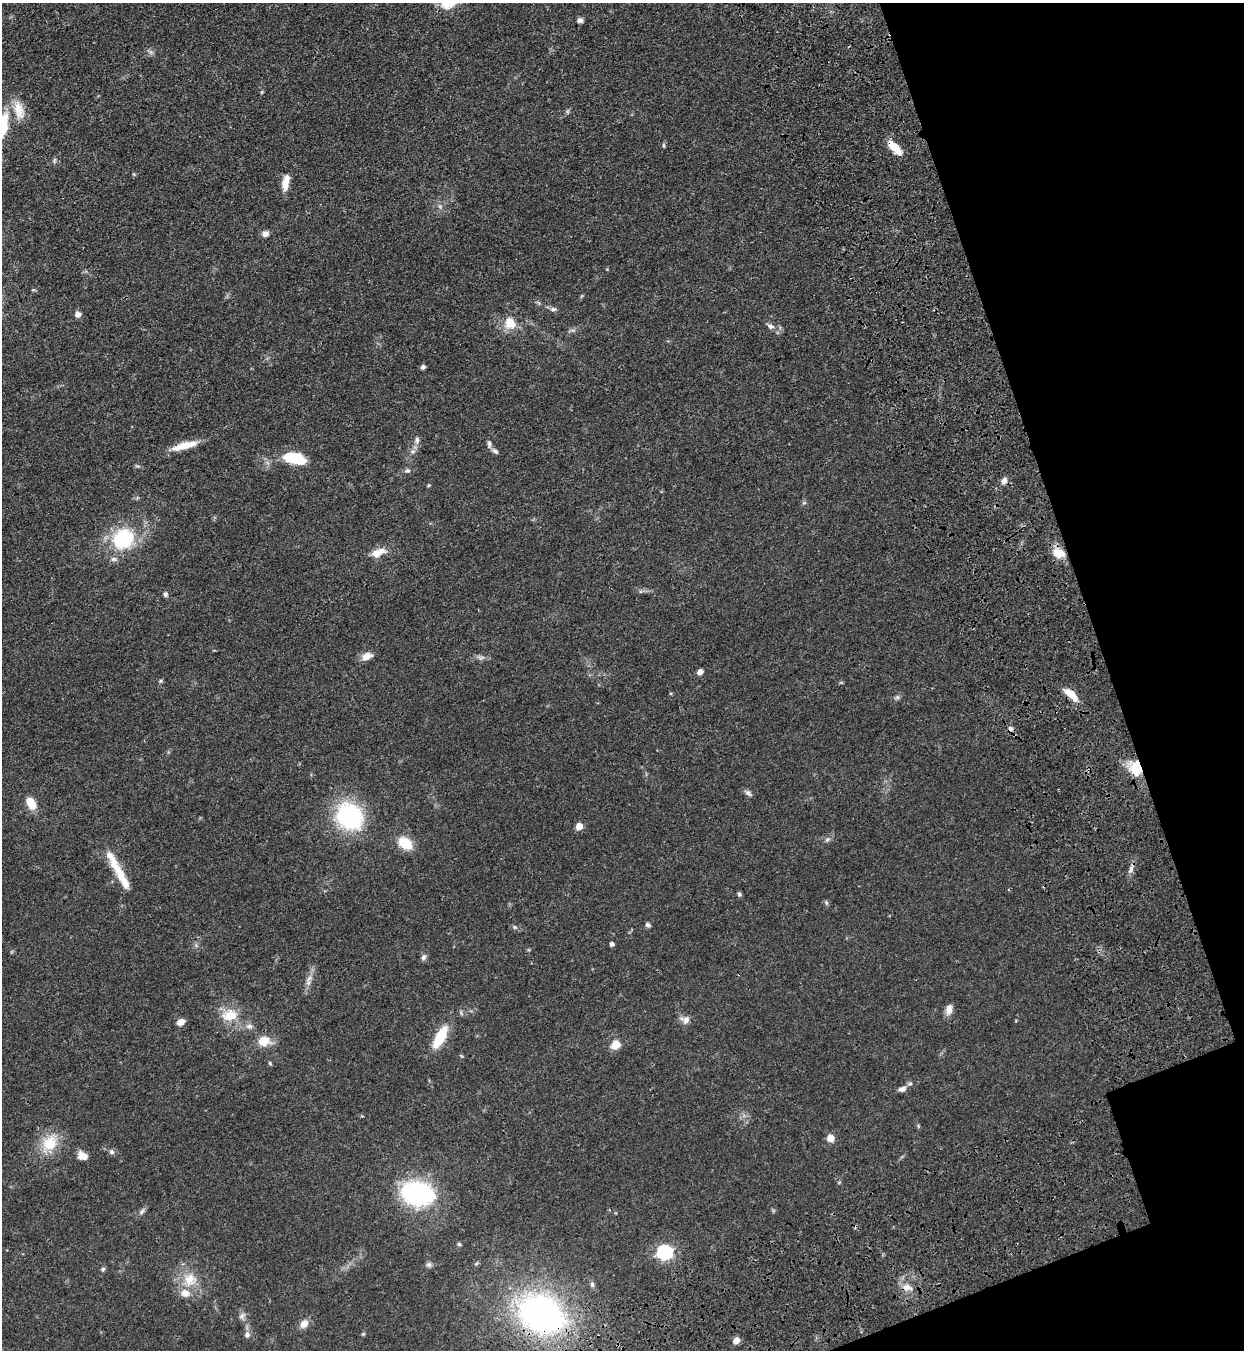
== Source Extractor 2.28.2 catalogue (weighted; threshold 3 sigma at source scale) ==
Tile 12 of 4 x 4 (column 4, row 3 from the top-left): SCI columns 4181-5422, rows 1533-2880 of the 5663 x 5760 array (HDU 1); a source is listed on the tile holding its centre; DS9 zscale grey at full resolution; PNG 1246 x 1352 px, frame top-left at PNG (2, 3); no overlay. Shown black and unused: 15% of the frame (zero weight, under 3 of 4 exposures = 11% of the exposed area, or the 3 px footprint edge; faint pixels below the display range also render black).
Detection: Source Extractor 2.28.2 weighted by HDU 2 'WHT'; one run over the whole footprint, this tile lists its part. Background 0.0518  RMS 0.0042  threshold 0.0188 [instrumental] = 3 sigma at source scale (4.5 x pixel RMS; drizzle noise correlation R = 1.50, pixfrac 1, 0.05/0.05 arcsec/px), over >= 5 px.
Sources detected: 78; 1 cosmic-ray / hot-pixel residue — not listed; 4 inside a brighter listed object's ellipse — not listed separately; the other 73 listed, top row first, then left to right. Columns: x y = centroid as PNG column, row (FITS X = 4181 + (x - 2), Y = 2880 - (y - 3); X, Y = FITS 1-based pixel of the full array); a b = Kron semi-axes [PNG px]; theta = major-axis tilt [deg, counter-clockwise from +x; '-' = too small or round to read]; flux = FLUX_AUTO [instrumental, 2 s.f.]
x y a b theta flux
580 20 6 5 - 1.4
19 110 25 12 -76 6.4
663 145 6 3 -71 0.48
894 147 17 7 -46 7.9
54 160 7 4 71 0.6
286 182 18 7 80 5.2
265 234 8 7 - 1.8
553 309 9 5 3 1
78 314 7 7 - 1.8
510 323 13 11 -59 6.9
771 326 9 6 -19 1.6
423 367 5 5 - 1
417 440 10 7 82 1.6
489 444 11 5 -84 1.2
184 446 32 8 15 7.6
413 451 7 4 18 0.84
495 451 10 5 -36 1.1
295 458 24 11 -13 14
407 470 8 6 19 1
1004 481 8 6 60 2
428 485 5 3 - 0.42
123 539 30 26 35 25
378 553 20 10 25 4.9
1058 553 18 12 -22 5.5
165 595 6 5 - 0.83
367 656 14 8 22 3.3
700 672 6 5 - 2.1
161 681 6 4 21 0.58
1071 695 21 8 -42 5.4
897 697 5 5 - 0.78
1135 769 16 12 -89 10
748 793 10 6 -40 1.3
31 803 11 7 -60 8.4
350 816 19 16 -46 64
579 826 5 5 - 6.1
827 839 7 4 2 0.81
405 843 18 13 -36 8.2
1131 869 12 4 81 1.5
120 874 29 11 -67 7.3
739 894 5 5 - 0.67
826 902 6 4 -72 0.58
647 925 6 5 - 0.94
612 944 4 4 - 1.2
423 957 8 6 72 1.2
309 978 8 5 45 1.3
949 1009 13 8 78 2.6
230 1015 22 15 9 8.5
685 1020 13 9 -21 2.3
181 1022 8 6 26 2.8
249 1026 9 7 -6 1.6
440 1037 26 10 62 13
263 1041 9 7 3 9.3
616 1045 12 10 40 4.1
270 1063 5 4 - 0.45
902 1089 11 7 22 2
830 1138 5 5 - 8.8
50 1143 25 20 49 11
112 1152 7 7 - 1
83 1156 10 7 -32 4
418 1194 36 25 -10 49
142 1211 9 4 54 1.1
459 1244 5 4 - 0.55
664 1252 7 6 - 86
429 1264 7 7 - 1
103 1269 6 6 - 0.7
190 1279 19 18 - 8.8
592 1284 8 6 -89 0.96
907 1287 14 10 -12 3.6
541 1314 41 31 -28 140
242 1316 9 7 58 1.4
304 1324 12 9 47 2.9
247 1335 7 7 - 1.5
736 1341 8 6 38 2.1
Overlapping masked pixels (flux is a lower limit): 4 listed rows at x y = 894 147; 1071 695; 1135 769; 541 1314